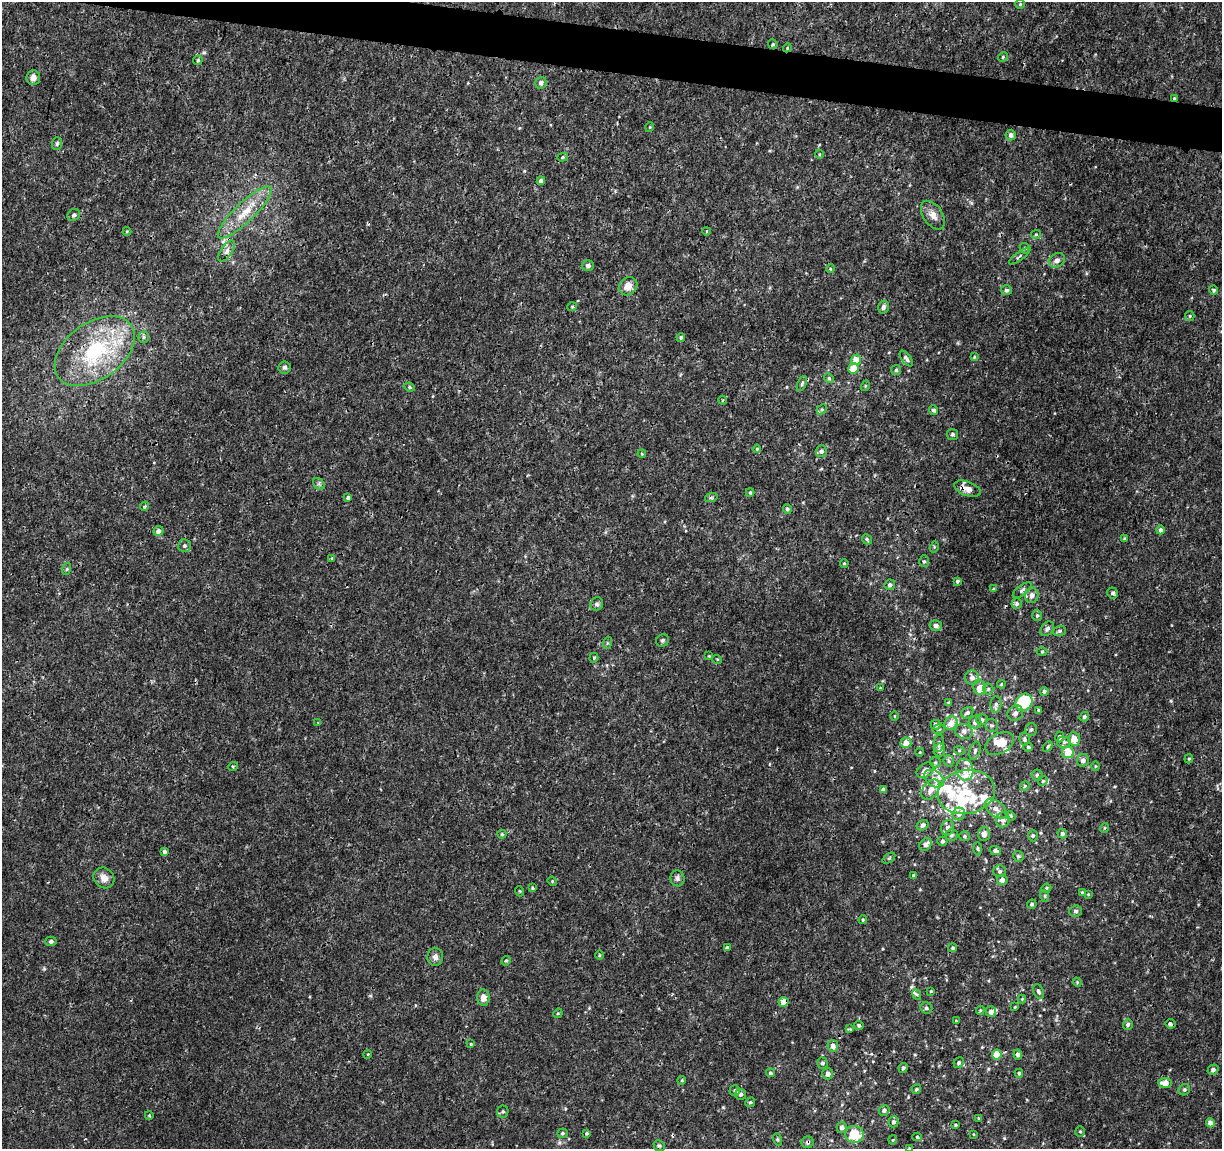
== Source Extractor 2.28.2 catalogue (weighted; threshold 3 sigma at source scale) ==
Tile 11 of 4 x 4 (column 3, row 3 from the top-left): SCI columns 2443-3662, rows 1371-2517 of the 4892 x 5096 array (HDU 1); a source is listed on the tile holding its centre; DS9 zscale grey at full resolution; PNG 1224 x 1151 px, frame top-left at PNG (2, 2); each listed source drawn as its Kron ellipse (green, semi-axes under 4 px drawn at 4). Shown black and unused: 3% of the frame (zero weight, under 3 of 4 exposures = <1% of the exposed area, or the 3 px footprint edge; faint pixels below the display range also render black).
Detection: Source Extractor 2.28.2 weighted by HDU 2 'WHT'; one run over the whole footprint, this tile lists its part. Background 0.00125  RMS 9.5e-04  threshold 0.00428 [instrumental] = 3 sigma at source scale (4.5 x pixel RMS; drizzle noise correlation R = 1.50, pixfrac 1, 0.0396/0.0396 arcsec/px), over >= 5 px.
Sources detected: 262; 1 inside a brighter object's white glare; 3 cosmic-ray / hot-pixel residue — neither listed nor drawn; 23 inside a brighter listed object's ellipse — not listed separately; the other 235 listed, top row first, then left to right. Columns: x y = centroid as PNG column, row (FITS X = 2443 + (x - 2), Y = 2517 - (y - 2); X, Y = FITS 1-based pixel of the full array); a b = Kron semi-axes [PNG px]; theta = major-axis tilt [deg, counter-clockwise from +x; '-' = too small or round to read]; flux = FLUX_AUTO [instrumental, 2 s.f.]
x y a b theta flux
1020 4 4 4 - 0.11
773 44 5 4 - 0.13
787 48 4 3 - 0.094
1003 57 5 4 - 0.12
198 60 5 4 - 0.17
33 78 7 7 - 0.49
541 83 6 5 - 0.4
1174 98 3 2 - 0.11
650 127 5 3 - 0.086
1011 135 5 5 - 0.36
57 143 6 5 - 0.18
819 154 4 3 - 0.087
563 157 5 4 - 0.15
541 181 4 4 - 0.41
245 212 36 10 44 2.3
74 215 6 5 - 0.19
933 215 16 9 -56 0.8
127 231 4 4 - 0.11
707 231 4 3 - 0.075
1036 234 5 4 - 0.12
1025 248 6 4 -41 0.16
227 251 12 5 56 0.4
1019 256 12 3 35 0.19
1057 260 8 6 33 0.47
588 265 6 5 - 0.32
830 269 4 3 - 0.09
628 286 10 8 45 0.96
1006 290 5 5 - 0.25
1214 290 4 4 - 0.17
572 307 5 3 - 0.077
883 307 6 5 - 0.33
1190 316 5 4 - 0.12
144 337 6 5 - 0.18
681 337 4 4 - 0.18
95 351 45 28 36 9.7
974 357 4 3 - 0.097
906 358 9 4 -54 0.29
856 360 5 5 - 1.3
285 367 6 6 - 0.22
853 368 5 5 - 1.6
896 370 5 5 - 0.17
829 378 5 4 - 0.13
802 384 8 4 64 0.18
865 386 5 3 - 0.09
410 387 5 4 - 0.14
722 400 4 3 - 0.09
822 409 6 4 45 0.15
933 410 5 4 - 0.22
952 434 5 5 - 0.2
757 449 4 3 - 0.1
821 451 6 5 - 0.29
642 454 4 3 - 0.079
319 484 6 5 - 0.2
967 489 14 7 -21 0.8
750 492 4 3 - 0.12
348 498 4 4 - 0.26
711 498 6 4 18 0.15
144 506 5 4 - 0.17
787 509 5 4 - 0.23
1160 530 4 4 - 0.29
158 531 5 4 - 0.47
867 539 5 4 - 0.15
1125 539 3 3 - 0.13
184 545 6 6 - 0.26
934 547 6 3 74 0.1
332 558 4 4 - 0.099
924 561 6 5 - 0.16
844 563 4 3 - 0.12
66 569 6 4 69 0.12
957 581 3 3 - 0.16
890 585 5 5 - 0.29
993 589 4 4 - 0.082
1022 590 11 5 38 0.26
1113 593 5 5 - 0.23
1032 595 8 6 80 0.51
1017 603 5 5 - 0.21
597 604 7 6 - 0.24
1037 615 6 4 88 0.18
936 626 6 5 - 0.37
1047 629 8 6 48 0.29
1060 631 6 5 - 0.2
663 640 7 6 - 0.19
607 643 6 4 71 0.11
1042 651 5 3 - 0.093
709 656 4 3 - 0.082
594 658 5 4 - 0.12
717 659 5 3 - 0.08
972 678 7 7 - 0.42
1001 684 4 3 - 0.1
979 687 7 6 - 1
880 688 4 3 - 0.096
988 689 5 5 - 0.16
1044 691 4 4 - 0.22
1024 702 9 7 48 5.1
948 703 4 3 - 0.13
996 704 8 5 85 0.29
1038 710 4 3 - 0.16
967 713 6 5 - 0.23
1015 713 8 7 - 0.36
895 716 4 3 - 0.073
1084 717 5 4 - 0.19
982 720 5 5 - 0.27
975 722 6 6 - 0.42
318 723 3 3 - 0.074
951 723 7 6 - 0.96
936 725 5 5 - 0.32
992 725 6 6 - 0.2
939 729 6 5 - 0.18
1031 729 6 5 - 0.25
964 731 9 7 -18 0.36
1060 737 5 4 - 0.26
1024 739 6 5 - 0.21
1074 739 7 6 - 1.2
1064 742 7 6 - 0.3
906 743 5 5 - 0.98
939 743 9 5 83 0.25
999 744 15 10 30 1.3
1048 746 5 3 - 0.11
1028 747 5 4 - 0.15
940 750 6 5 - 0.37
959 750 5 3 - 0.1
975 751 9 5 74 0.22
920 752 4 3 - 0.075
1068 752 6 6 - 2.2
1189 759 5 4 - 0.13
1083 760 6 6 - 0.38
949 761 5 5 - 0.17
935 762 5 5 - 0.14
233 766 5 3 - 0.091
1095 766 5 3 - 0.091
925 770 10 6 36 0.54
965 770 11 8 -80 0.51
1037 775 5 5 - 0.2
934 779 11 7 -34 0.56
1043 781 5 4 - 0.12
1025 786 5 4 - 0.12
883 790 4 4 - 0.32
931 790 11 7 50 0.71
966 792 28 22 10 4.2
996 809 13 7 -38 0.7
959 814 6 6 - 0.29
1011 816 5 4 - 0.1
1003 820 7 7 - 0.38
923 825 6 5 - 0.29
948 828 7 6 - 0.39
1104 828 5 3 - 0.098
502 834 4 4 - 0.14
984 834 7 6 - 0.61
1062 834 5 5 - 0.29
951 835 6 6 - 0.26
1033 835 6 4 -90 0.14
964 836 5 5 - 0.17
942 841 5 4 - 0.17
925 845 7 5 49 0.45
978 849 6 3 -88 0.12
995 851 6 4 -15 0.25
164 852 4 4 - 0.27
1018 856 6 5 - 0.18
889 858 7 4 37 0.15
1000 871 6 6 - 0.2
914 876 4 4 - 0.14
104 878 11 9 -45 0.69
677 878 8 7 - 0.32
1002 880 5 5 - 0.36
552 881 5 4 - 0.094
532 888 3 3 - 0.11
1046 888 5 4 - 0.12
519 891 5 3 - 0.089
1082 892 3 3 - 0.084
1088 894 3 3 - 0.086
1045 896 6 4 -72 0.11
1032 904 5 4 - 0.18
1076 911 6 5 - 0.27
863 920 4 4 - 0.099
51 941 5 5 - 0.21
727 947 4 4 - 0.15
953 948 4 4 - 0.16
599 955 5 3 - 0.089
435 957 9 7 89 0.44
506 961 5 4 - 0.12
1077 982 4 3 - 0.096
931 991 3 3 - 0.096
1038 991 7 5 -65 0.22
917 994 5 3 - 0.12
483 998 8 6 -86 0.71
1022 999 4 4 - 0.085
783 1002 5 4 - 0.82
1015 1007 3 3 - 0.087
926 1008 6 5 - 0.2
980 1010 5 4 - 0.12
991 1012 5 5 - 0.52
558 1013 5 4 - 0.1
956 1021 3 3 - 0.077
1128 1024 5 5 - 0.23
1170 1024 5 4 - 0.23
859 1025 5 4 - 0.19
850 1029 4 4 - 0.1
471 1044 4 3 - 0.099
833 1046 6 5 - 0.52
368 1054 4 3 - 0.076
1018 1054 5 4 - 0.29
997 1055 5 5 - 2
822 1063 5 5 - 0.2
959 1063 5 5 - 0.19
903 1068 5 4 - 0.21
1213 1070 6 5 - 0.3
770 1073 4 4 - 0.17
1019 1073 4 4 - 0.16
828 1074 5 5 - 0.42
682 1080 4 3 - 0.087
1165 1083 7 5 -7 0.98
916 1089 5 4 - 0.14
735 1090 5 5 - 0.16
1184 1090 6 5 - 0.2
741 1094 5 5 - 0.26
750 1102 5 4 - 0.13
884 1110 5 5 - 0.28
503 1112 6 5 - 0.19
149 1115 4 3 - 0.074
978 1118 4 2 - 0.082
894 1122 5 5 - 0.23
1210 1123 4 4 - 0.74
956 1125 3 3 - 0.13
842 1128 5 5 - 0.34
1080 1132 5 5 - 0.15
562 1133 5 4 - 0.16
587 1133 4 3 - 0.14
855 1134 9 8 - 2.6
973 1134 4 3 - 0.074
917 1137 5 4 - 0.12
777 1139 6 4 -72 0.12
893 1140 4 4 - 0.092
808 1142 6 6 - 0.22
659 1146 6 5 - 0.17
909 1148 4 3 - 0.088
Overlapping masked pixels (flux is a lower limit): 7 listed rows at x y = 787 48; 1174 98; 95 351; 967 489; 940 750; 783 1002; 808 1142
Isophote crosses this tile's border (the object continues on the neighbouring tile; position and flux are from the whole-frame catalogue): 1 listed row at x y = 909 1148